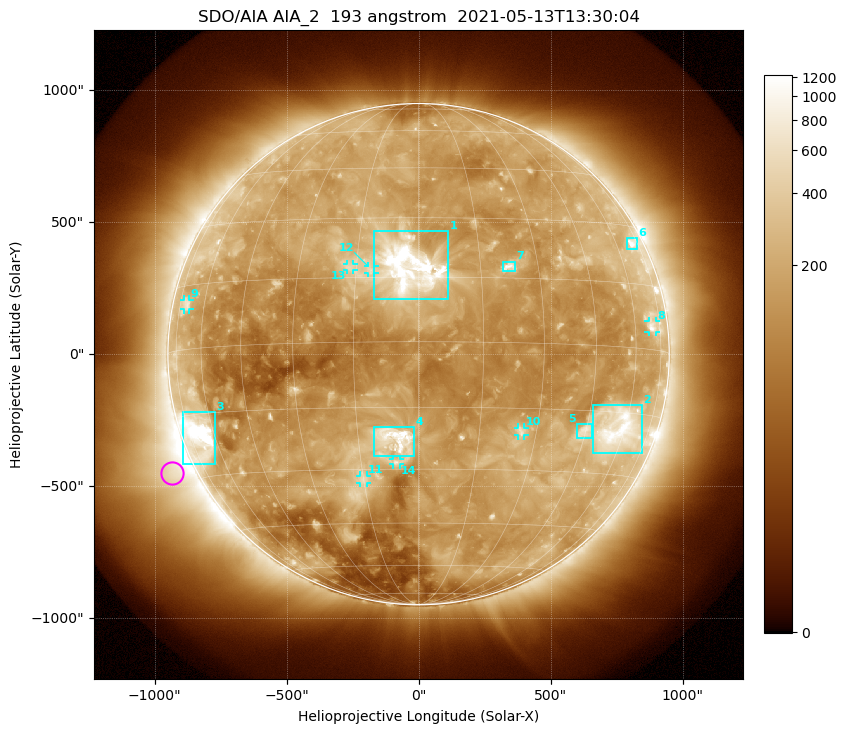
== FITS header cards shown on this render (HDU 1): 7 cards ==
TELESCOP= 'SDO/AIA '           / For AIA: SDO/AIA
INSTRUME= 'AIA_2   '           / For AIA: AIA_ATA1, AIA_ATA2, AIA_ATA3 or AIA_AT
WAVELNTH=                  193 / [angstrom] Wavelength
WAVEUNIT= 'angstrom'           / Wavelength unit: angstrom
DATE-OBS= '2021-05-13T13:30:04.843' / [ISO] Date when observation started; ISO 8
CTYPE1  = 'HPLN-TAN'           / CTYPE1: HPLN
CTYPE2  = 'HPLT-TAN'           / CTYPE2: HPLT

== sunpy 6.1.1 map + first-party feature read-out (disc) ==
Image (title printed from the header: SDO/AIA AIA_2  193 angstrom  2021-05-13T13:30:04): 1024 x 1024 px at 2.4 arcsec/px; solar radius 950 arcsec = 396 px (full disc in frame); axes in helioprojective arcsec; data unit not stated in the header (colour bar unlabelled)
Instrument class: DISC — disc imager (sunpy class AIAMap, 193 A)
Bright regions (active regions / flare kernels): reference = the median radial profile (limb darkening/brightening removed); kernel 9 px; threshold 5 sigma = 313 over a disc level ~143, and >= 1.15x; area >= 12 px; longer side >= 9 px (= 22 arcsec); searched inside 0.97 R_sun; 14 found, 14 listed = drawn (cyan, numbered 1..; 7 of them under ~33 arcsec drawn as corner ticks so the feature stays visible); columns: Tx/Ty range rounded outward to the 5 arcsec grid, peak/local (2 s.f.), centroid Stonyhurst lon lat
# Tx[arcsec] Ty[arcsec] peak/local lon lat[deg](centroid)
1 -170..115 205..465 15 -2 +17
2 660..850 -375..-195 8.7 +57 -19
3 -895..-770 -415..-220 13 -67 -20
4 -170..-15 -390..-275 8.2 -6 -22
5 600..660 -320..-265 4.7 +45 -20
6 790..830 395..440 5.2 +70 +25
7 320..370 315..350 5.7 +22 +18
8 870..900 85..125 4.1 +69 +5
9 -890..-865 170..210 3 -70 +10
10 375..400 -310..-275 4 +26 -20
11 -220..-195 -490..-460 3.7 -15 -33
12 -195..-165 305..335 3.5 -11 +17
13 -270..-245 320..340 3.5 -17 +18
14 -95..-70 -420..-395 3.9 -6 -28
Off-limb structures (1.02-1.3 R_sun): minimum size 162 px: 7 found; the strongest spans PA ~90..145 deg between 1.02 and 1.3 R_sun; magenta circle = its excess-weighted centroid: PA ~115 deg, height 1.09 R_sun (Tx ~-930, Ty ~-450 arcsec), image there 4.8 x the reference